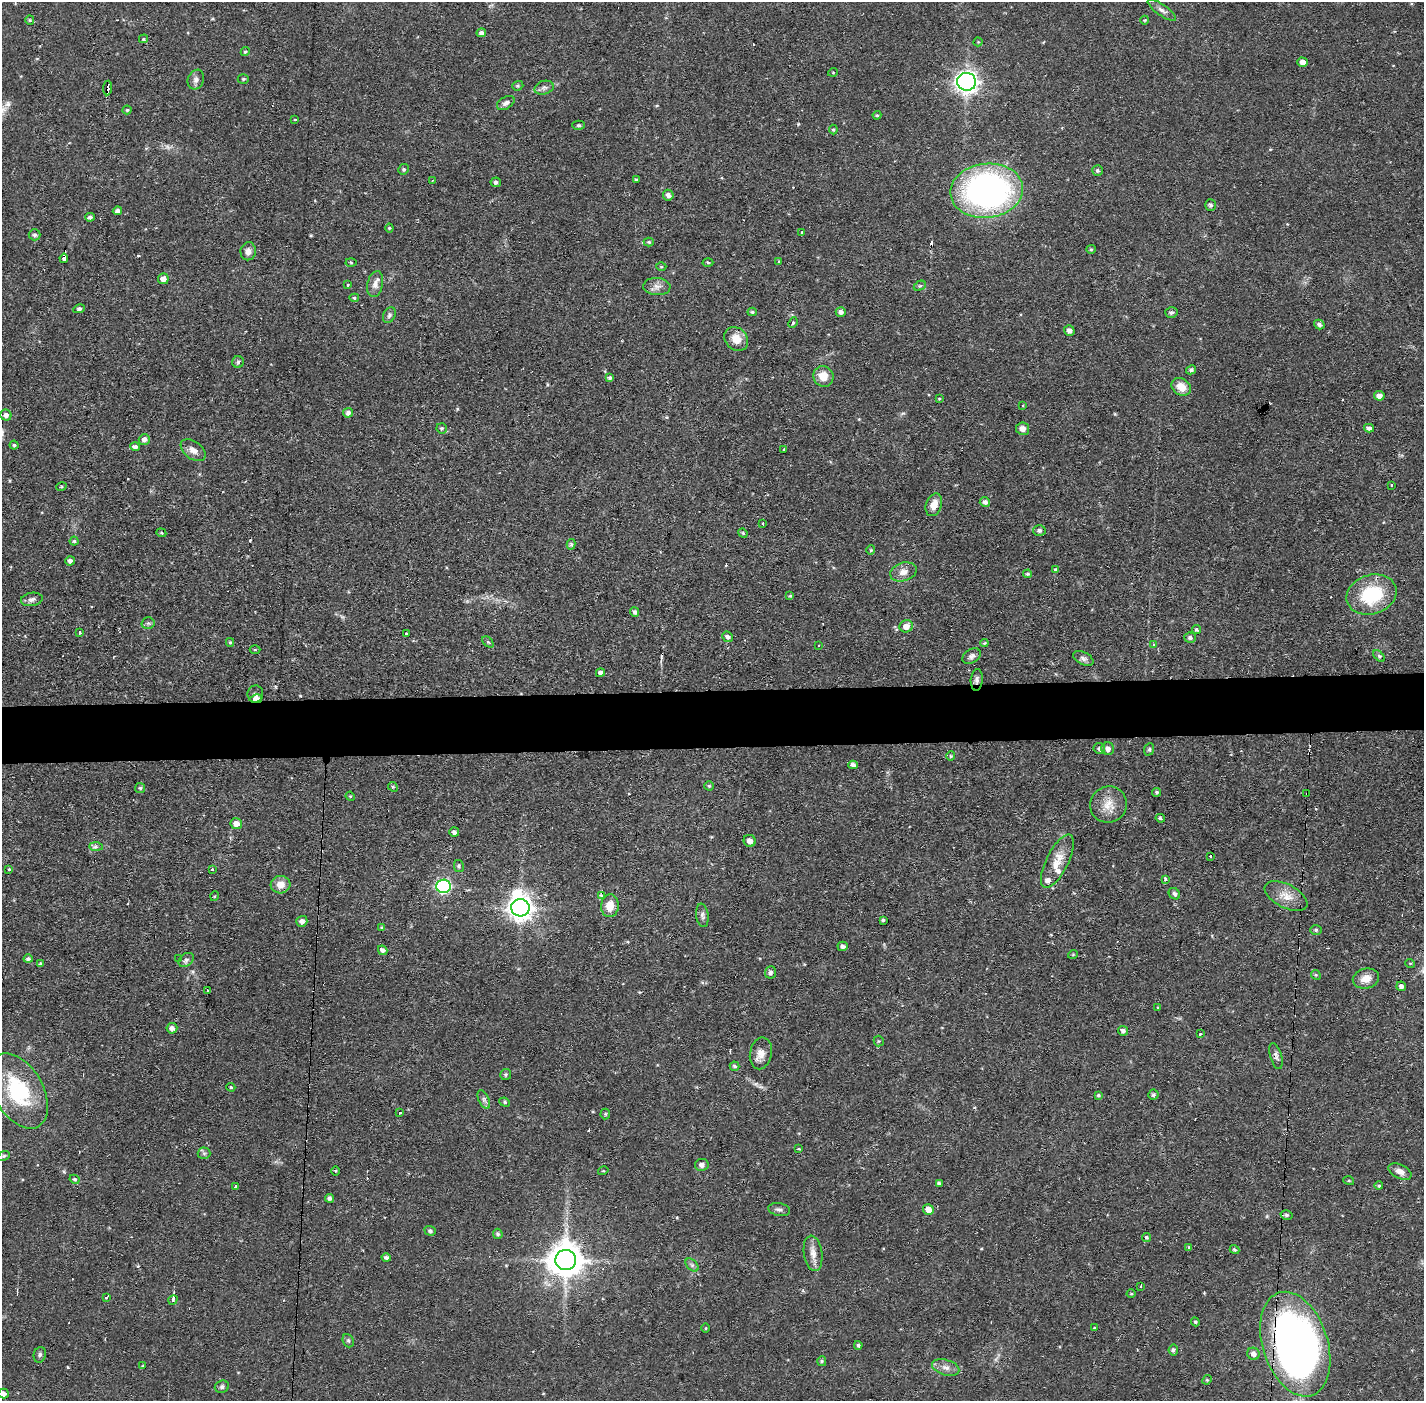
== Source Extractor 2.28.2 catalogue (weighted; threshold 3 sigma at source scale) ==
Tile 5 of 3 x 3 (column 2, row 2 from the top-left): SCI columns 1424-2845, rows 1451-2849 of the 4268 x 4301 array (HDU 1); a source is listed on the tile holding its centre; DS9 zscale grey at full resolution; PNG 1426 x 1403 px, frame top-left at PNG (2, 2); each listed source drawn as its Kron ellipse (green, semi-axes under 4 px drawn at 4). Shown black and unused: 4% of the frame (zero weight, under 2 of 3 exposures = <1% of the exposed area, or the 3 px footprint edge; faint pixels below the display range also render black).
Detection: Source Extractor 2.28.2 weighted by HDU 2 'WHT'; one run over the whole footprint, this tile lists its part. Background 0.0561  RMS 0.0059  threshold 0.0263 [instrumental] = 3 sigma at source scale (4.5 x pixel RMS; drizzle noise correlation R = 1.50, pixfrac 1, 0.05/0.05 arcsec/px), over >= 5 px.
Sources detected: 250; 2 too faint to see at this stretch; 1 inside a brighter object's white glare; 21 cosmic-ray / hot-pixel residue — neither listed nor drawn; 2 inside a brighter listed object's ellipse — not listed separately; the other 224 listed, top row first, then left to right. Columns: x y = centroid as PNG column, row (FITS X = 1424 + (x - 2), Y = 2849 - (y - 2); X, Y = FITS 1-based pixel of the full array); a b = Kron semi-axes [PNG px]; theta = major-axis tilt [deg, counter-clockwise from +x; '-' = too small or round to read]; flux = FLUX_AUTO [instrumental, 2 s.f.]
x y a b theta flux
1162 10 17 5 -35 2.7
30 20 5 4 - 0.66
1145 20 4 3 - 0.48
481 33 5 4 - 1.8
143 39 4 3 - 0.96
978 42 4 4 - 0.5
245 51 5 4 - 0.78
1303 62 5 4 - 3.4
833 72 5 3 - 0.47
243 79 5 4 - 0.86
196 80 10 8 68 2.5
967 82 9 9 - 300
518 86 6 4 19 0.83
107 88 7 3 85 4.6
544 88 10 6 16 2.1
506 103 10 6 30 2.3
127 110 4 4 - 0.72
877 115 4 4 - 0.6
295 120 4 3 - 0.4
579 125 6 4 -1 0.95
833 130 5 4 - 0.83
404 169 5 5 - 1.1
1097 171 5 5 - 1
432 180 3 2 - 0.44
636 180 4 3 - 0.77
496 182 5 5 - 1.4
987 191 36 27 6 220
668 195 5 5 - 2.1
1210 205 6 5 - 1.4
117 211 5 4 - 2.2
90 217 5 4 - 1.6
389 228 4 4 - 0.66
802 232 3 3 - 1.1
35 235 6 5 - 1.7
649 242 5 4 - 0.81
1091 249 5 4 - 0.72
248 251 9 7 79 3.3
64 258 4 3 - 4.3
779 261 4 3 - 0.49
351 262 5 3 - 0.56
708 262 5 3 - 0.69
661 267 5 3 - 0.59
163 279 5 5 - 3.9
375 284 13 7 77 3.6
348 285 3 3 - 0.83
657 286 13 8 -4 3.6
920 286 6 4 29 0.84
354 298 5 4 - 0.96
79 309 6 4 11 1.2
752 312 4 4 - 0.85
841 312 5 4 - 2.3
1171 312 6 5 - 1.4
389 315 8 6 64 1.6
793 323 5 4 - 0.84
1319 324 5 4 - 1.5
1069 331 5 5 - 2.2
736 339 13 10 -46 7.5
238 362 6 5 - 1.1
1191 370 5 4 - 1.1
823 376 10 10 - 7.6
610 377 4 4 - 1
1181 387 10 8 -33 7.3
1379 396 5 5 - 3
939 399 4 3 - 0.57
1023 405 3 3 - 0.55
348 413 5 5 - 2.4
6 415 6 5 - 2
442 428 5 5 - 0.77
1369 428 5 4 - 2.4
1023 429 6 6 - 3
144 439 5 5 - 3
14 445 4 4 - 0.86
135 447 5 4 - 2
784 449 2 2 - 0.48
193 450 14 8 -37 4.1
1391 485 3 2 - 0.44
61 487 5 3 - 0.56
985 502 5 4 - 2.1
934 505 12 7 70 5.8
763 523 3 3 - 1.3
1039 530 6 5 - 1.7
161 533 5 4 - 0.71
743 533 5 4 - 0.67
74 541 4 4 - 0.93
571 544 5 4 - 0.99
871 550 4 4 - 0.62
70 561 5 4 - 1.7
1056 570 4 4 - 0.93
903 572 13 9 17 4.3
1028 574 4 3 - 0.81
1372 594 25 19 17 35
790 596 4 4 - 0.58
32 599 11 6 9 2.3
635 612 5 4 - 1.3
148 623 6 6 - 1.2
906 626 7 6 - 4.4
1196 629 4 4 - 0.96
80 632 3 3 - 1.9
406 634 3 3 - 1.8
727 637 6 5 - 1.6
1190 638 6 5 - 1.5
230 642 4 3 - 0.83
488 642 6 4 -45 0.88
984 643 4 4 - 0.7
819 645 3 2 - 0.39
1154 645 3 3 - 1.6
255 649 5 3 - 0.6
971 656 10 6 33 2.2
1379 656 7 4 -45 1
1083 658 11 6 -28 2
600 673 4 4 - 1.9
977 680 11 6 85 2.3
255 694 8 8 - 3
256 699 6 4 10 5.3
1099 748 6 5 - 1.2
1108 749 6 6 - 2.5
1149 749 6 5 - 0.92
951 756 5 4 - 0.67
853 765 5 4 - 2
709 786 4 4 - 0.74
393 787 5 4 - 0.77
140 788 5 5 - 0.94
1157 792 4 4 - 0.99
1306 794 4 2 - 0.7
350 796 5 4 - 0.52
1108 805 18 18 - 9.3
1160 818 4 4 - 0.93
236 824 6 5 - 4.7
454 832 5 4 - 1.7
750 841 6 6 - 2.9
96 846 7 4 0 1.2
1211 856 3 2 - 0.84
1057 861 29 11 63 9.9
459 866 6 5 - 0.94
9 870 3 3 - 1.5
212 870 3 3 - 0.89
1165 879 3 3 - 4.6
280 885 10 8 6 5.6
444 886 7 6 - 94
1174 894 6 5 - 1.5
602 895 3 3 - 2.2
215 896 5 3 - 0.52
1286 896 23 11 -27 8
610 906 11 8 85 7.7
520 908 9 8 - 450
702 915 12 6 -82 2.1
883 920 4 4 - 0.95
302 921 5 5 - 2.6
382 928 4 4 - 1.2
1316 930 6 5 - 1
843 946 5 5 - 1.6
383 950 5 4 - 2.1
1073 954 5 3 - 0.49
28 959 4 4 - 1.5
179 959 4 2 - 0.69
186 960 8 6 37 1.9
1410 963 5 3 - 0.49
41 964 4 3 - 1.2
770 972 6 5 - 1.8
1316 975 5 4 - 0.71
1366 978 13 9 13 5.9
1401 986 5 4 - 2.2
207 991 4 2 - 1.5
1158 1008 3 3 - 1.1
172 1028 5 5 - 2.5
1123 1031 5 4 - 1.7
1200 1034 3 3 - 1.9
879 1041 5 5 - 0.67
761 1053 16 11 78 5.3
1276 1056 13 5 -74 2.2
735 1066 5 4 - 1.1
506 1074 5 5 - 1.1
231 1087 4 3 - 0.75
18 1091 41 25 -60 50
1098 1095 4 3 - 0.8
1153 1095 5 5 - 1
484 1100 10 5 -64 1.6
505 1102 5 4 - 0.91
399 1112 3 3 - 1.4
605 1114 5 5 - 0.76
799 1149 4 3 - 0.53
204 1153 6 6 - 1.4
4 1156 6 4 21 0.92
702 1165 7 6 - 2.6
336 1171 4 3 - 0.57
603 1171 5 3 - 0.52
1400 1172 12 7 -26 3.7
75 1179 5 4 - 1
1349 1181 5 3 - 0.62
939 1183 4 4 - 1.1
236 1186 4 3 - 1
1379 1186 4 4 - 0.82
329 1198 4 4 - 1.7
779 1209 11 6 -10 1.8
928 1209 5 5 - 5
1287 1215 6 4 -14 1
430 1231 5 5 - 1.3
498 1234 5 5 - 1.1
1147 1238 4 4 - 1.1
1188 1247 4 3 - 0.64
1234 1250 5 3 - 0.88
813 1253 18 9 -81 5.2
386 1258 4 4 - 1.8
566 1260 10 10 - 1200
692 1265 8 5 -45 1.4
1141 1286 3 2 - 1.8
1131 1294 4 3 - 0.53
106 1298 4 3 - 0.8
173 1300 5 4 - 1.1
1195 1322 4 4 - 0.68
706 1328 5 3 - 0.53
1094 1328 3 3 - 0.91
348 1341 7 5 -68 1.2
1295 1344 54 32 -72 340
858 1345 4 4 - 0.89
1173 1350 5 4 - 1.2
1253 1354 6 6 - 2.6
40 1355 8 6 74 1.5
822 1361 5 4 - 0.77
143 1366 3 3 - 0.54
946 1367 14 7 -16 3.9
1207 1380 5 4 - 0.78
222 1387 7 6 - 1.5
3 1394 5 5 - 2.6
Overlapping masked pixels (flux is a lower limit): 8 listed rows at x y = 107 88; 64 258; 977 680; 256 699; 1306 794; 520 908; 1276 1056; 1295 1344
Isophote crosses this tile's border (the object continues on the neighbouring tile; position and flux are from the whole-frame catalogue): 1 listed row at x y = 3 1394